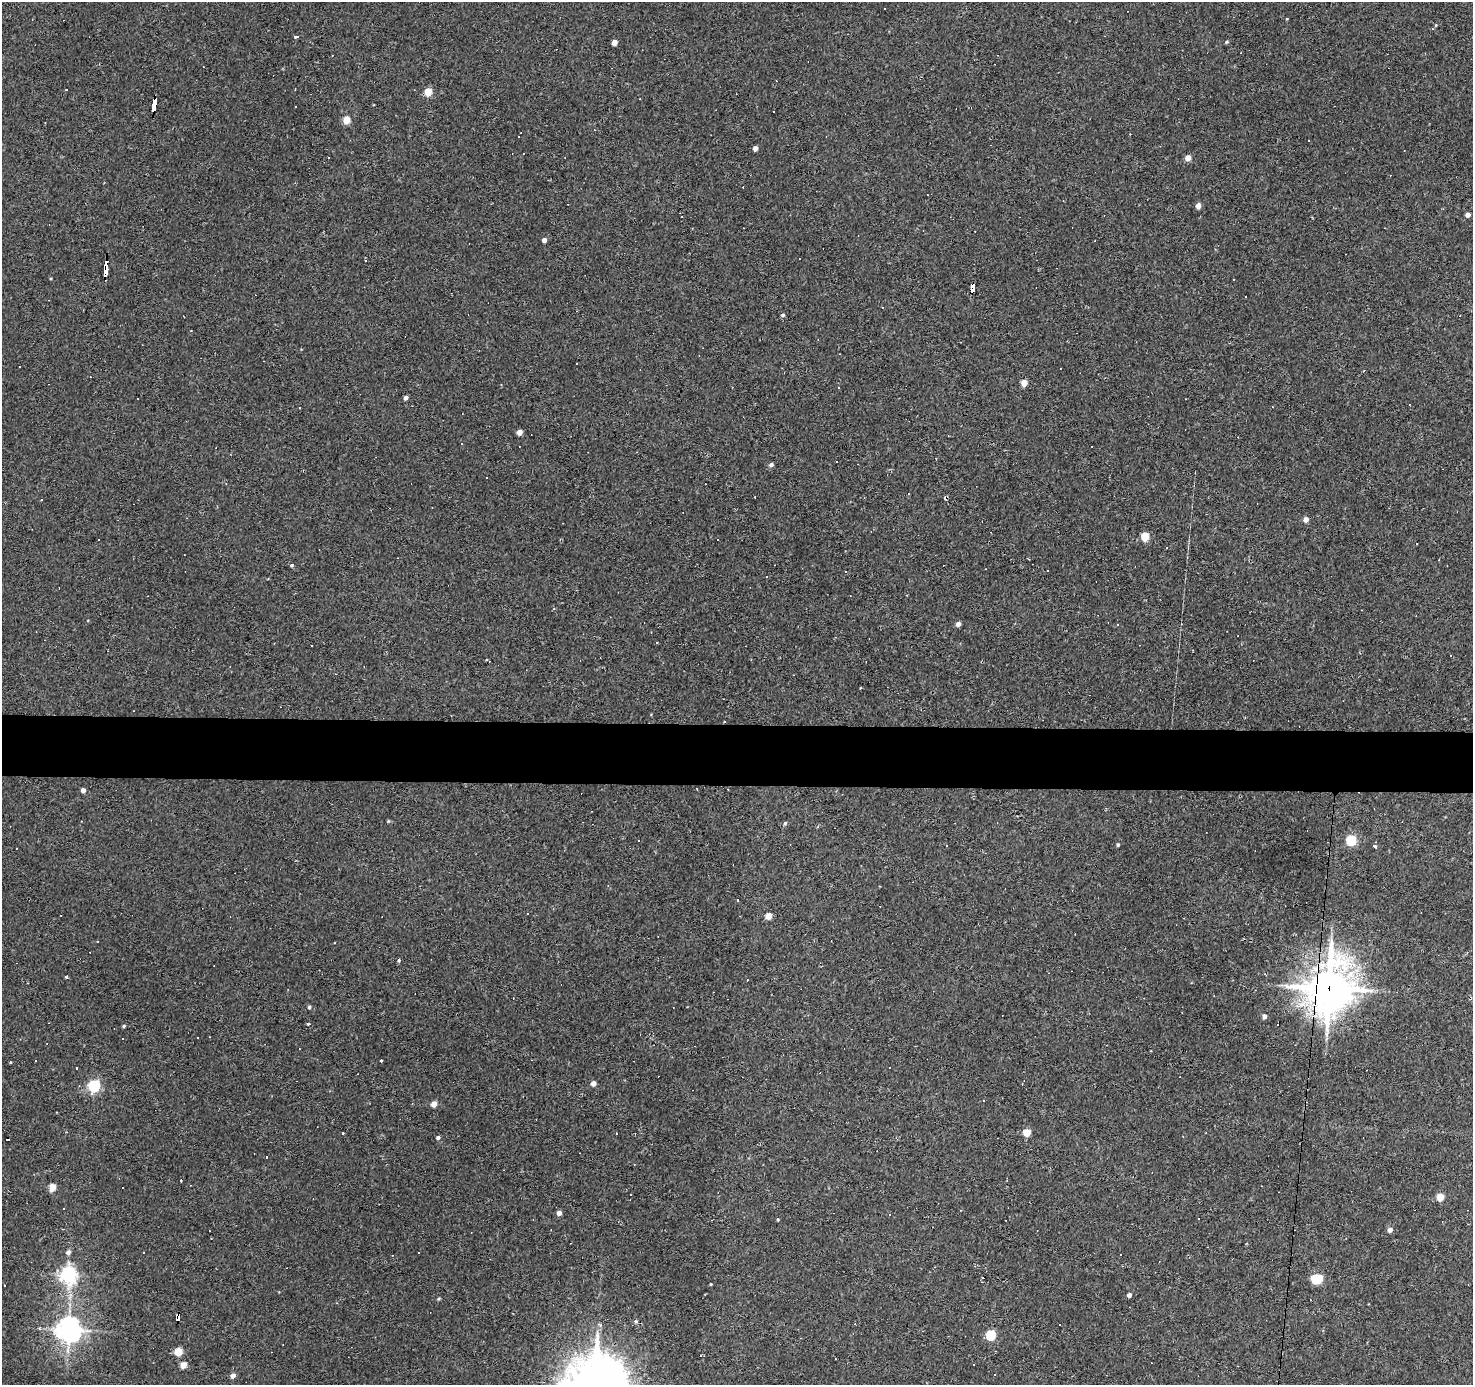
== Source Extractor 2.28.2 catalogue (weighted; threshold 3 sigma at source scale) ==
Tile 5 of 3 x 3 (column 2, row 2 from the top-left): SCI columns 1472-2942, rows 1573-2955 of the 4413 x 4438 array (HDU 1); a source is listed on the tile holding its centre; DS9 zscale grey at full resolution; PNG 1475 x 1387 px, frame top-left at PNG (2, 2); no overlay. Shown black and unused: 4% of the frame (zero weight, under 2 of 3 exposures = <1% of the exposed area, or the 3 px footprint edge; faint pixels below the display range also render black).
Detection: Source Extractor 2.28.2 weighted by HDU 2 'WHT'; one run over the whole footprint, this tile lists its part. Background 0.0775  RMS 0.0053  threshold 0.0238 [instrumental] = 3 sigma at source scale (4.5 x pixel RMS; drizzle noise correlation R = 1.50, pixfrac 1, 0.05/0.05 arcsec/px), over >= 5 px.
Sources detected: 150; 62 cosmic-ray / hot-pixel residue — not listed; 2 inside a brighter listed object's ellipse — not listed separately; the other 86 listed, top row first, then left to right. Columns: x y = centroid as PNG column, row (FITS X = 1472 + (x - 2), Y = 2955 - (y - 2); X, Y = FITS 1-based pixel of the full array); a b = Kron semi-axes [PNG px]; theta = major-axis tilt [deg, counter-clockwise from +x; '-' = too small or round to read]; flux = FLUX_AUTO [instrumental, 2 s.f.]
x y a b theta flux
884 9 3 2 - 0.42
1436 25 5 3 - 0.47
295 37 4 4 - 0.98
614 42 4 4 - 4.6
1227 42 5 4 - 0.71
428 92 5 4 - 12
154 105 14 4 83 85
295 107 3 2 - 0.6
346 120 5 4 - 9.6
755 148 4 4 - 2.8
1188 158 5 4 - 4.9
1198 206 5 4 - 3.8
1468 215 4 4 - 3
544 240 4 4 - 2.3
106 263 5 4 - 41
105 272 6 3 86 45
972 291 6 4 72 48
783 315 4 4 - 0.98
191 331 3 2 - 0.35
577 364 3 2 - 0.77
1024 383 5 4 - 6.9
838 387 3 2 - 0.4
406 398 4 4 - 2
519 432 4 4 - 4.4
771 465 5 4 - 1.5
755 497 3 2 - 0.54
41 500 3 2 - 0.37
1306 520 4 4 - 3.7
1145 537 5 5 - 16
98 539 3 2 - 0.5
292 565 5 4 - 0.77
845 572 3 3 - 0.49
767 577 3 2 - 0.48
958 624 5 4 - 2.2
488 661 5 2 - 0.55
83 790 4 4 - 2.1
388 821 5 4 - 0.57
785 823 5 4 - 0.81
1351 840 6 5 - 41
1118 845 4 3 - 0.71
1374 846 4 3 - 1.5
738 900 3 3 - 0.48
769 916 5 4 - 7.4
399 960 4 4 - 0.82
67 977 3 3 - 1.5
747 980 3 2 - 0.46
1329 988 17 14 72 1700
309 1007 5 4 - 1.1
1264 1016 5 4 - 2.2
308 1024 3 3 - 0.63
124 1026 4 3 - 0.66
381 1061 3 2 - 0.7
77 1068 3 3 - 2.9
593 1083 5 4 - 3.1
94 1086 6 5 - 76
983 1101 3 2 - 0.47
434 1104 4 4 - 5.3
343 1133 3 3 - 0.62
1027 1133 5 5 - 12
438 1138 4 4 - 1.2
267 1157 3 3 - 2.4
181 1181 3 2 - 0.49
52 1187 5 4 - 13
1440 1197 5 5 - 11
559 1213 5 4 - 2.6
890 1215 3 3 - 1.4
778 1219 3 3 - 0.85
1390 1230 5 4 - 2.6
68 1252 6 5 - 1.6
419 1253 3 3 - 1.9
1120 1254 3 2 - 0.33
975 1266 3 3 - 0.53
68 1275 7 6 - 190
1315 1279 5 4 - 18
711 1284 4 3 - 0.36
1129 1295 4 4 - 2.1
439 1299 5 4 - 0.63
178 1315 4 3 - 5.9
177 1319 4 4 - 10
636 1321 5 5 - 1
69 1330 8 8 - 430
991 1335 5 5 - 33
178 1352 5 5 - 14
183 1365 5 4 - 7.9
995 1375 2 2 - 0.83
233 1376 5 4 - 3.1
Overlapping masked pixels (flux is a lower limit): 7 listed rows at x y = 154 105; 106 263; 105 272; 972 291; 1329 988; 178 1315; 177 1319